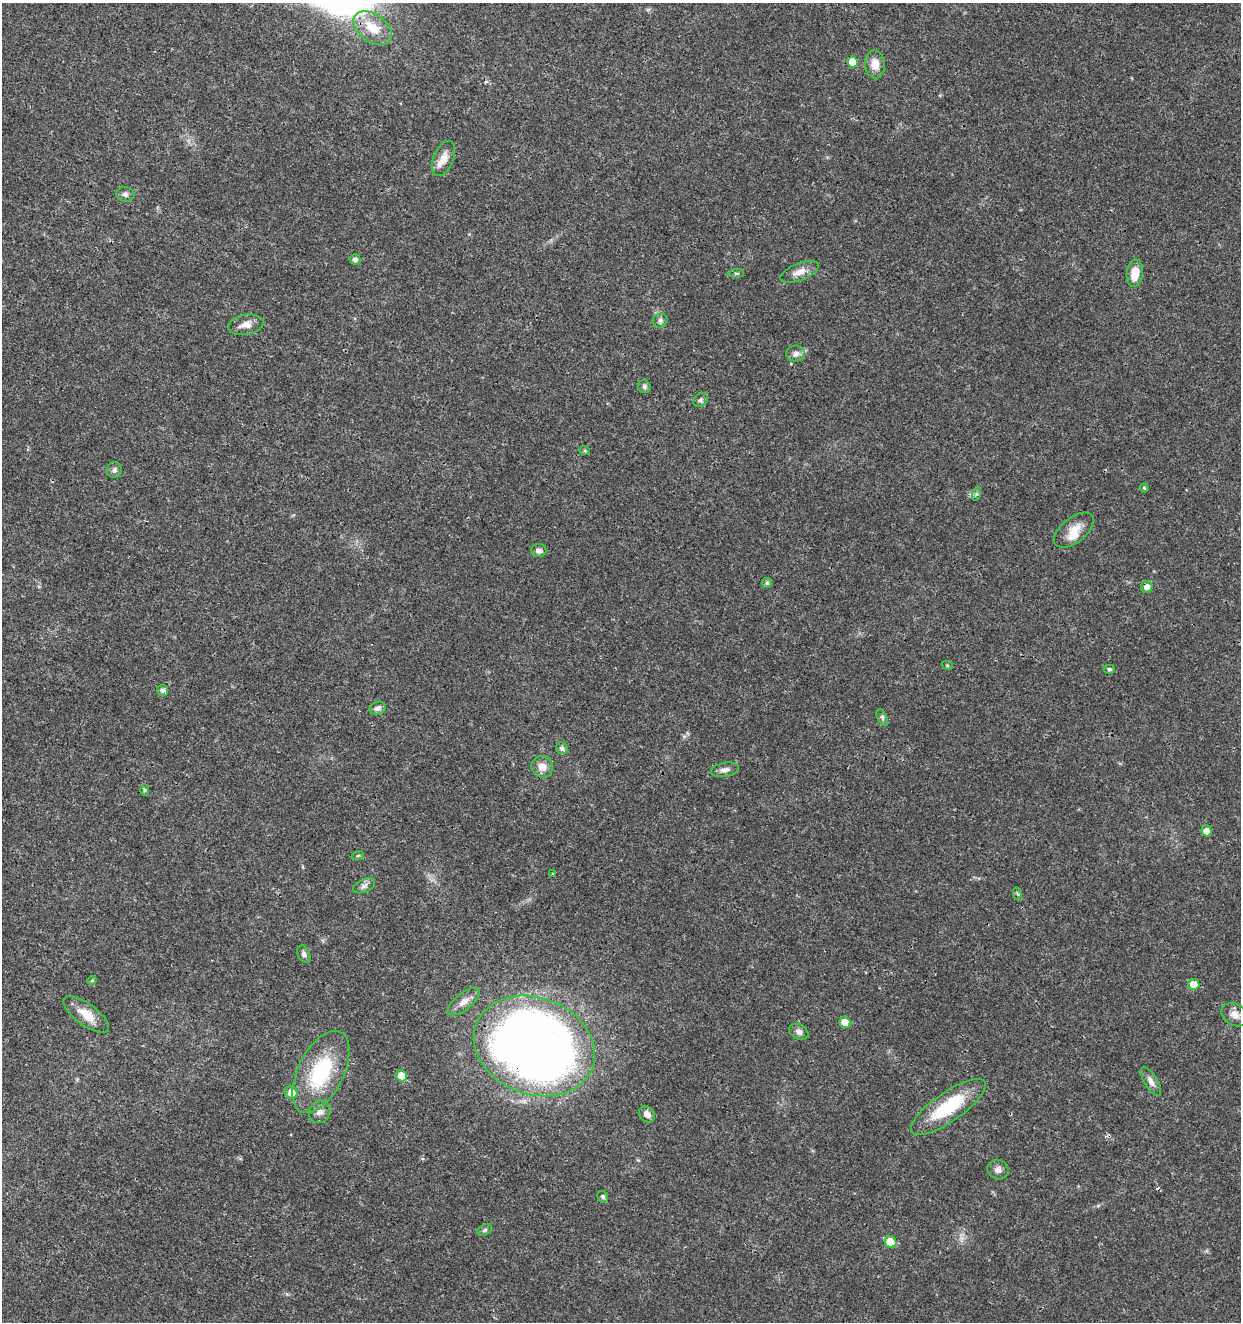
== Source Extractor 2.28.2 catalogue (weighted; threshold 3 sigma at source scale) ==
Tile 11 of 4 x 4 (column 3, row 3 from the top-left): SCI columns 2763-4001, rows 1326-2645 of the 5463 x 5297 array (HDU 1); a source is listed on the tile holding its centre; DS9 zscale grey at full resolution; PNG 1243 x 1324 px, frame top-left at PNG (2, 3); each listed source drawn as its Kron ellipse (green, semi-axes under 4 px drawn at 4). Shown black and unused: <1% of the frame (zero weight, under 3 of 4 exposures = <1% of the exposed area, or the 3 px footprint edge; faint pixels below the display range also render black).
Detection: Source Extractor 2.28.2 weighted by HDU 2 'WHT'; one run over the whole footprint, this tile lists its part. Background 0.018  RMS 0.002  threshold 0.00906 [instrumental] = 3 sigma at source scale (4.5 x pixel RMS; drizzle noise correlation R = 1.50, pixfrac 1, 0.0396/0.0396 arcsec/px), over >= 5 px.
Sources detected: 60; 2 cosmic-ray / hot-pixel residue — neither listed nor drawn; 2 inside a brighter listed object's ellipse — not listed separately; the other 56 listed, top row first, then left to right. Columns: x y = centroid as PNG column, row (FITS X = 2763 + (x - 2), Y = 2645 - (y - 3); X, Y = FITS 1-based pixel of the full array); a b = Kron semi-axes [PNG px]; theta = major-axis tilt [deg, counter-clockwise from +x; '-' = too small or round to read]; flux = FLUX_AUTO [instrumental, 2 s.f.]
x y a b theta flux
372 28 21 13 -36 4.9
852 62 5 5 - 3.5
875 64 14 10 -84 2.2
444 158 18 10 68 2.3
125 194 9 7 -11 0.66
355 260 5 5 - 0.69
800 272 20 8 21 1.7
736 273 8 3 5 0.23
1135 273 14 8 82 3.1
660 320 8 6 27 0.61
246 325 18 10 10 1.8
796 353 9 8 - 0.87
644 387 7 6 - 0.52
701 400 8 6 34 0.49
585 451 5 3 - 0.23
114 470 8 7 - 0.67
1144 488 4 3 - 0.27
976 494 7 4 71 0.35
1074 530 23 12 39 3
538 551 8 6 1 0.74
767 583 5 5 - 0.41
1147 587 6 5 - 1.1
947 665 6 3 -18 0.23
1109 669 6 5 - 0.32
162 690 5 5 - 0.73
378 708 8 6 20 0.67
882 717 9 4 -63 0.48
562 748 6 5 - 0.74
542 767 11 10 - 1.9
725 770 14 7 10 1
144 790 6 4 -90 0.27
1206 831 5 5 - 1.5
358 855 6 4 20 0.29
553 874 4 3 - 0.2
364 886 12 6 24 0.77
1018 894 6 4 -70 0.26
304 954 9 6 -66 0.66
92 980 5 4 - 0.25
1194 984 6 5 - 2.1
464 1002 19 8 38 1.7
86 1014 27 11 -36 3.5
1235 1015 14 10 -30 1.6
845 1022 5 5 - 2.6
799 1032 10 7 -31 0.74
534 1046 62 48 -22 200
321 1072 44 23 63 16
401 1076 6 5 - 2.8
1151 1081 16 6 -59 1.2
291 1092 6 6 - 2
948 1107 44 14 35 11
320 1112 11 10 - 1.2
647 1114 9 7 -49 1.3
998 1170 11 9 -19 0.96
603 1197 6 5 - 0.46
484 1230 8 5 28 0.43
891 1242 6 5 - 5.9
Overlapping masked pixels (flux is a lower limit): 2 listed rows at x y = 372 28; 534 1046